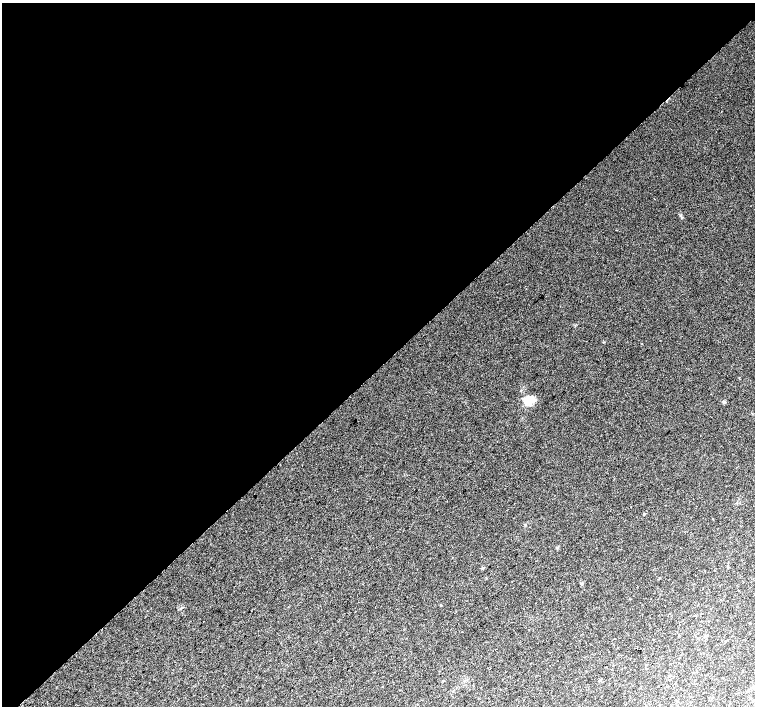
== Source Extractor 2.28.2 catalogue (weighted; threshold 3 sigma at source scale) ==
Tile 2 of 4 x 4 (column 2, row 1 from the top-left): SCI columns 1546-3051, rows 4481-5888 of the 6096 x 6079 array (HDU 1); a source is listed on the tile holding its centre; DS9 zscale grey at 2 x 2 block average (1 PNG px = mean of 2 x 2 image px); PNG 757 x 708 px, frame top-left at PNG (2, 3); no overlay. Shown black and unused: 52% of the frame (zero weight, under 2 of 3 exposures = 2% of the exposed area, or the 3 px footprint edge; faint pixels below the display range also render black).
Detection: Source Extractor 2.28.2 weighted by HDU 2 'WHT'; one run over the whole footprint, this tile lists its part. Background 0.0504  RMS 0.012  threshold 0.055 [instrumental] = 3 sigma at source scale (4.5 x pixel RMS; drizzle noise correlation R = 1.50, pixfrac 1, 0.0396/0.0396 arcsec/px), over >= 5 px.
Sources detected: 11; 1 cosmic-ray / hot-pixel residue — not listed; the other 10 listed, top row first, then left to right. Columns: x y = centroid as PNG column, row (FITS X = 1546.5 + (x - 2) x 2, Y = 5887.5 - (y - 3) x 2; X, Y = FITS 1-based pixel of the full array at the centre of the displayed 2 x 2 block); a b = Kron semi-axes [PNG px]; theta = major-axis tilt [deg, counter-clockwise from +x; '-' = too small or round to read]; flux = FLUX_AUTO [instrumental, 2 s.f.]
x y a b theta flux
528 400 9 7 61 41
724 402 4 3 - 4.5
644 514 3 2 - 2.9
557 547 4 3 - 2.8
483 568 3 2 - 1.9
581 584 3 3 - 3
441 605 3 2 - 1.4
600 680 3 3 - 2.8
659 686 2 2 - 2.1
752 687 4 3 - 3
Diffuse or blended objects may show on this block-average render without a row.